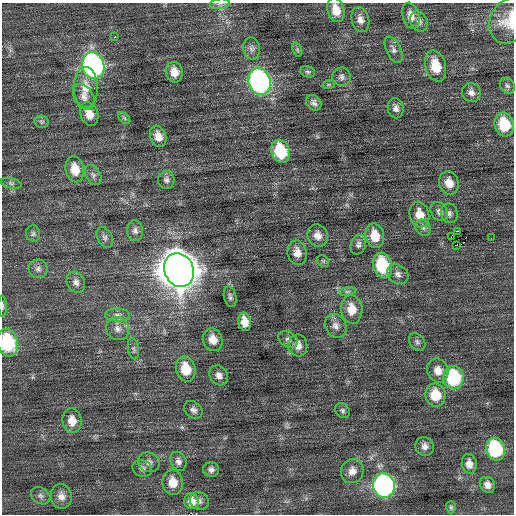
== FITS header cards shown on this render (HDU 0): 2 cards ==
NAXIS1  =                  512 / Axis length
NAXIS2  =                  512 / Axis length

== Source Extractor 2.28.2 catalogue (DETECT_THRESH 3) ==
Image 512 x 512 px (HDU 0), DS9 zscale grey, 1 PNG px = 1 image px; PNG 516 x 516 px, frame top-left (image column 1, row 512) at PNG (2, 3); each listed source drawn as its Kron ellipse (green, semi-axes under 4 px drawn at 4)
Background 0.0784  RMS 0.74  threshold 2.21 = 3 sigma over >= 5 px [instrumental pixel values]
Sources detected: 93; all 93 listed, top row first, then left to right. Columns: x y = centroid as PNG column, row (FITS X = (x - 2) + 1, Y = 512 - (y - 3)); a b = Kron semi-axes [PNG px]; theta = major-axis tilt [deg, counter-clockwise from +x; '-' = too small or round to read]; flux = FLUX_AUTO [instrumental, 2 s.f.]
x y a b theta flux
220 4 10 5 7 140
336 10 12 8 -75 690
411 16 13 8 -73 400
360 20 13 8 -75 330
509 21 24 19 61 1200
419 22 11 8 -58 220
114 37 3 3 - 420
252 49 11 8 -78 240
297 50 7 4 -71 82
393 50 14 7 -64 240
93 66 14 11 -74 14000
436 66 16 10 -74 1100
174 72 10 8 -79 490
308 72 7 5 -15 100
342 77 9 9 - 210
260 81 14 11 -73 13000
329 84 6 4 18 73
507 86 8 7 - 150
86 87 20 12 -90 890
471 93 10 9 - 260
84 97 14 9 -60 370
314 103 8 7 - 200
396 108 10 8 -80 260
89 114 12 8 -71 520
124 118 7 4 -45 84
42 122 7 6 - 110
504 125 12 9 -74 1800
158 136 11 8 -70 460
281 151 12 9 -72 2300
75 169 13 9 -77 790
93 175 11 7 -58 190
166 180 9 8 - 190
11 183 10 5 -12 140
449 183 12 9 -74 600
439 212 10 8 -55 230
449 213 10 8 -71 200
419 215 13 9 -76 700
423 228 8 7 - 190
135 231 10 8 -82 210
458 231 2 2 - 2000
33 234 8 7 - 130
318 236 11 10 - 400
375 236 12 9 -79 840
105 237 11 7 -63 190
451 237 2 2 - 510
491 238 2 2 - 130
358 245 10 7 74 180
456 245 4 2 - 90
297 253 12 9 -80 450
323 261 6 5 - 82
382 265 13 9 -73 2700
38 269 9 9 - 210
179 270 17 14 -68 120000
398 274 11 9 -35 260
76 282 11 9 -63 270
347 291 8 4 8 110
230 297 10 6 -76 140
2 306 11 3 -88 88
352 309 14 11 -84 770
117 315 12 6 -2 240
244 322 9 6 -79 540
336 326 12 10 -60 340
117 329 12 11 - 390
288 339 10 7 -33 220
213 340 11 9 -69 550
417 342 9 7 -49 150
8 343 14 10 -76 3100
298 345 11 9 -82 420
133 349 10 5 -79 150
186 369 12 9 -74 1100
438 370 12 10 -69 530
219 375 10 8 -55 290
454 378 11 10 - 3900
435 395 11 10 - 1300
193 410 10 7 -42 200
342 411 8 6 -47 120
72 421 12 9 -84 600
425 446 9 9 - 280
495 449 11 9 -75 3900
178 461 10 7 -68 210
149 462 11 9 -21 280
469 464 10 7 -82 350
142 469 10 8 -23 180
211 470 8 7 - 200
352 471 12 11 - 420
173 482 12 10 -82 750
384 485 12 11 - 14000
487 485 8 7 - 270
41 496 10 8 -31 180
61 496 12 10 -78 390
192 501 8 7 - 450
199 501 10 8 -31 200
451 507 6 5 - 77
At the frame edge (FLAGS 8, measured only in part): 5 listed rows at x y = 220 4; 336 10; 509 21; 2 306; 8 343